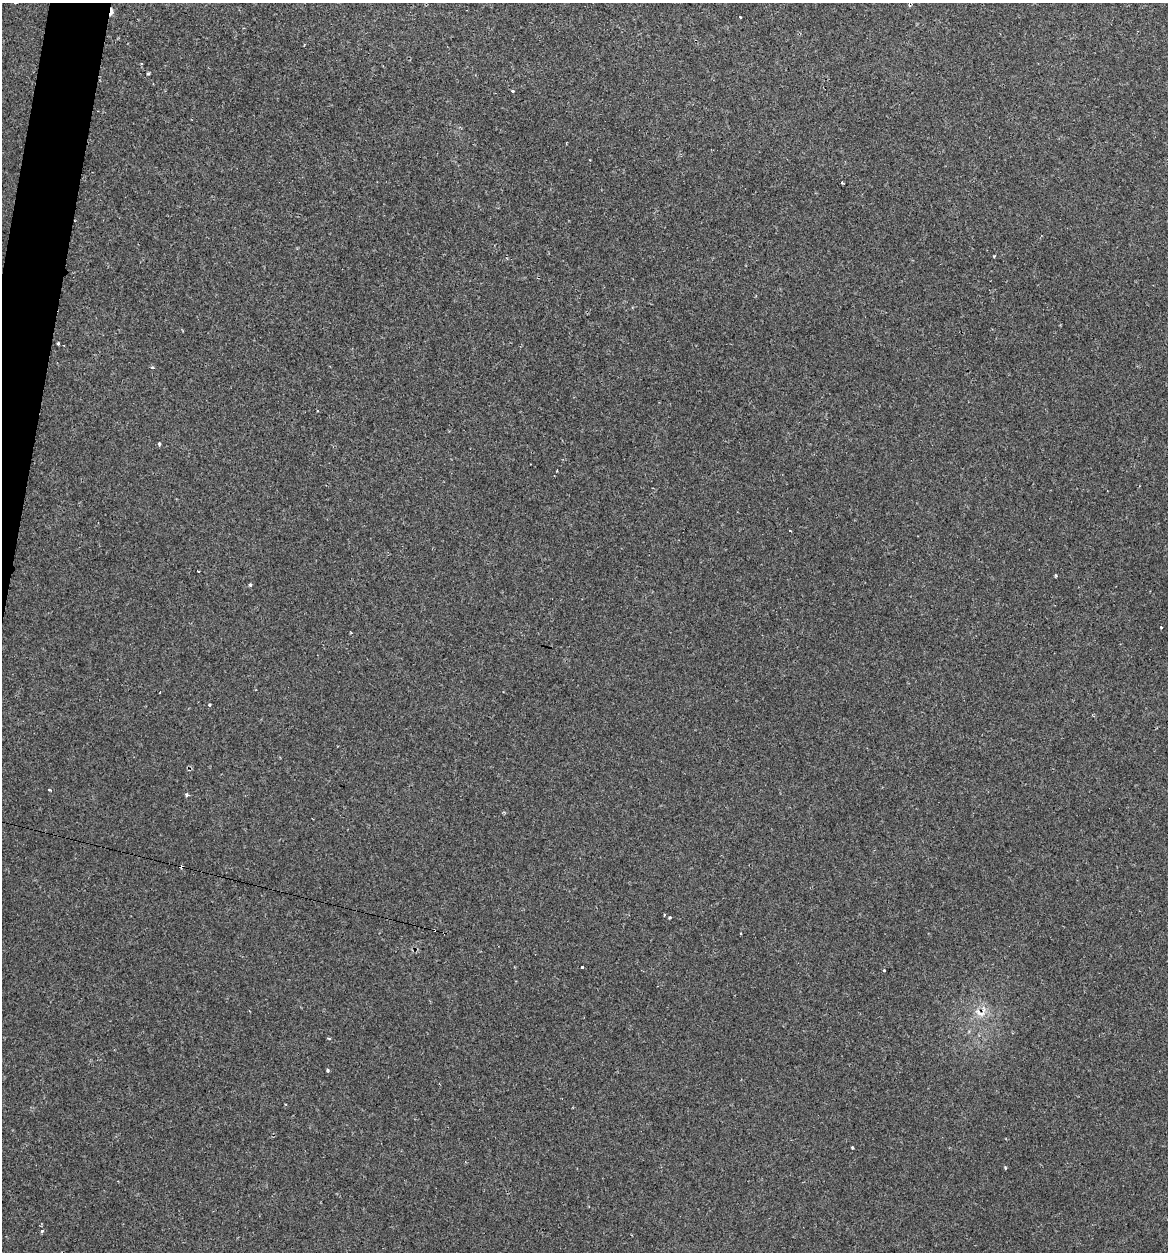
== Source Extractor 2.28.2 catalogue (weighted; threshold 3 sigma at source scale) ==
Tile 11 of 4 x 4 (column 3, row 3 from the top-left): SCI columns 2456-3621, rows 1282-2531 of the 5031 x 5032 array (HDU 1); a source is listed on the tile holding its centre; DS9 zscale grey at full resolution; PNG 1170 x 1254 px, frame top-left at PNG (2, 3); no overlay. Shown black and unused: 2% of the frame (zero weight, under 2 of 3 exposures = <1% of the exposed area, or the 3 px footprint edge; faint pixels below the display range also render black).
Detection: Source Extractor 2.28.2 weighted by HDU 2 'WHT'; one run over the whole footprint, this tile lists its part. Background 0.0939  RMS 0.006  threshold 0.0269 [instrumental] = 3 sigma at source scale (4.5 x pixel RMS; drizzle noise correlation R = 1.50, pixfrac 1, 0.05/0.05 arcsec/px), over >= 5 px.
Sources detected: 32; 7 cosmic-ray / hot-pixel residue — not listed; the other 25 listed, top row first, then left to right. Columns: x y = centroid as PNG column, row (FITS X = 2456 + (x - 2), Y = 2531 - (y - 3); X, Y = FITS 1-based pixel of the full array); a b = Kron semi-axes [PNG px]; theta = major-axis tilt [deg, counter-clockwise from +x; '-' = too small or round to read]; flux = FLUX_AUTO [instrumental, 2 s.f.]
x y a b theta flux
111 12 9 3 83 5.8
740 17 3 2 - 1.5
148 74 4 3 - 0.72
513 91 3 3 - 1
842 183 3 3 - 1.6
58 344 3 3 - 3.4
64 345 2 2 - 0.56
153 368 4 3 - 1.4
159 443 5 4 - 0.91
198 571 3 2 - 0.74
1055 575 4 3 - 0.6
250 584 4 4 - 1.2
351 633 4 3 - 0.43
209 705 4 3 - 0.8
50 790 4 3 - 0.52
187 795 4 3 - 2.4
670 918 3 3 - 0.71
582 967 3 3 - 2.8
884 970 3 3 - 1.5
980 1013 20 8 -22 6.2
329 1038 5 3 - 0.69
327 1070 3 3 - 0.89
852 1147 3 3 - 0.8
1005 1168 4 3 - 0.61
42 1231 3 3 - 1.8
Overlapping masked pixels (flux is a lower limit): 2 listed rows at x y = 111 12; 980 1013